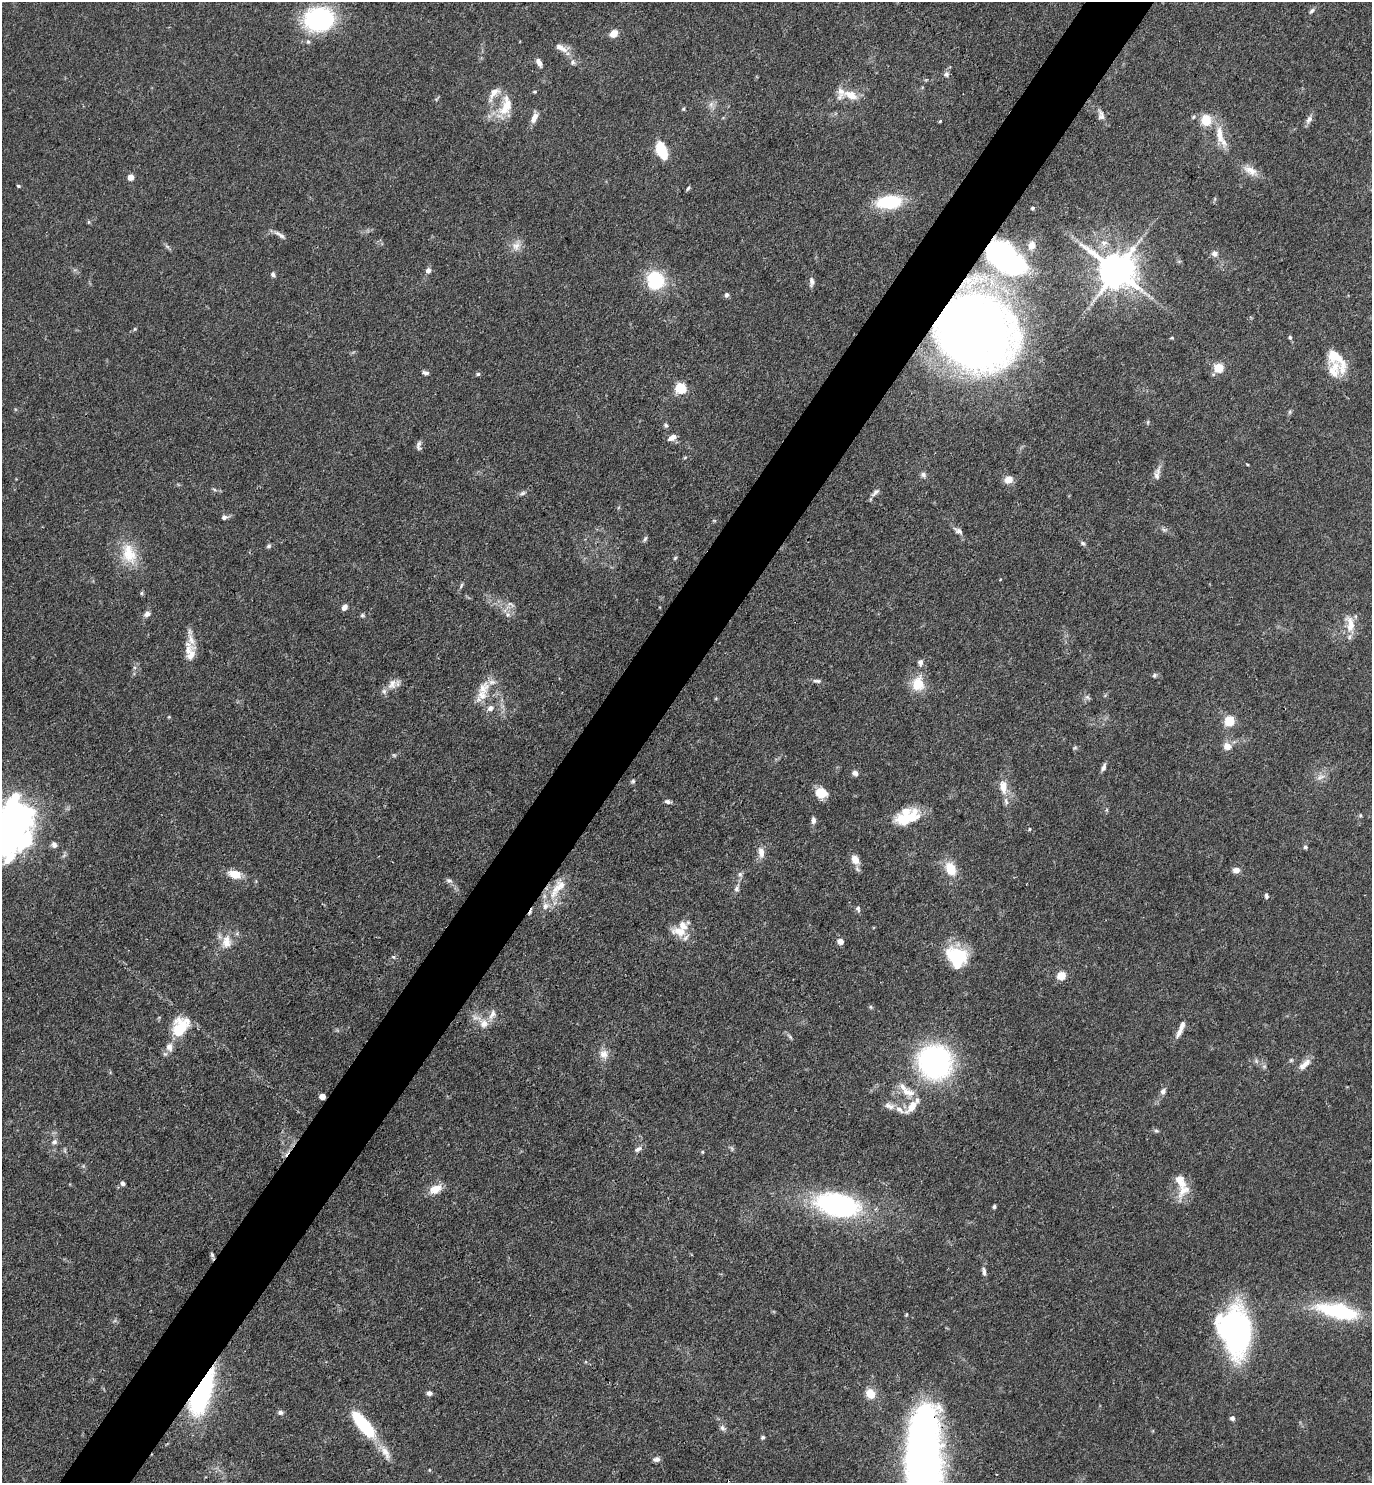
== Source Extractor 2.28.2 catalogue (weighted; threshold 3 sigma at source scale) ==
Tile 7 of 4 x 4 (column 3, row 2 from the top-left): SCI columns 2895-4264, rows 2962-4442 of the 5929 x 5923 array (HDU 1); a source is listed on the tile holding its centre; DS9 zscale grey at full resolution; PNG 1374 x 1485 px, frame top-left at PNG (2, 2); no overlay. Shown black and unused: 5% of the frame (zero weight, under 3 of 4 exposures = <1% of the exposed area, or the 3 px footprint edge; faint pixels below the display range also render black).
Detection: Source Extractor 2.28.2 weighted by HDU 2 'WHT'; one run over the whole footprint, this tile lists its part. Background 0.119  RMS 0.0043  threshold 0.0195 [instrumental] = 3 sigma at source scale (4.5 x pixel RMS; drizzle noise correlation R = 1.50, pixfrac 1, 0.05/0.05 arcsec/px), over >= 5 px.
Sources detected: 186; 1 too faint to see at this stretch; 7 inside a brighter object's white glare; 1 cosmic-ray / hot-pixel residue — not listed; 17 inside a brighter listed object's ellipse — not listed separately; the other 160 listed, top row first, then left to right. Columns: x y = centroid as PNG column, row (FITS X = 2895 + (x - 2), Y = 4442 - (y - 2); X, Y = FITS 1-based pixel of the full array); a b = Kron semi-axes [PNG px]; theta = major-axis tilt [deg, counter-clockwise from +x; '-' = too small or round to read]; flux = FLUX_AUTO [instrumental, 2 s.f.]
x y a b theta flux
1312 11 9 5 48 1.1
320 19 25 20 6 64
613 34 7 6 - 5.2
308 42 6 5 - 0.85
561 48 20 8 -31 3.7
539 62 10 6 -58 2.2
573 62 8 6 80 1.3
946 74 7 7 - 1.3
534 92 5 4 - 0.44
493 94 26 10 54 4.8
851 95 20 11 -23 6.6
711 104 7 4 72 1.2
506 106 30 15 74 11
683 109 5 4 - 0.57
1101 115 13 8 -79 2.2
1194 117 6 5 - 0.71
534 118 14 7 66 3.1
1206 120 11 10 - 8.8
1309 120 12 7 56 1.9
940 121 4 3 - 0.43
1220 135 31 10 -80 8
661 149 15 9 -73 14
1250 170 22 11 -30 5
130 177 5 4 - 6
18 186 4 4 - 0.71
688 188 6 4 61 0.69
1215 199 6 3 -74 0.51
889 202 21 10 5 32
1033 208 5 4 - 0.74
88 222 6 4 -90 0.5
280 235 18 5 -34 1.9
1032 245 13 9 76 3.3
167 246 7 4 -20 0.79
516 246 14 11 54 3.8
1215 253 8 8 - 1.9
1003 258 29 19 -44 130
428 270 6 6 - 1.7
1116 271 11 10 - 1300
273 274 6 5 - 1.1
655 280 23 20 -64 21
812 282 13 6 88 1.8
727 295 6 6 - 1
135 329 6 4 88 0.49
977 332 71 62 -28 360
1290 337 6 4 -73 0.81
1172 338 6 3 1 0.45
1337 359 35 15 -53 12
1219 368 5 5 - 24
425 373 9 4 -11 1.2
478 374 5 5 - 0.68
681 388 6 5 - 42
1290 412 7 4 89 0.65
1148 422 6 3 72 0.55
666 425 6 6 - 0.89
670 438 8 8 - 1.9
418 446 13 6 89 1.5
685 457 6 3 20 0.48
1247 464 4 3 - 0.36
923 475 8 7 - 1.4
1157 476 12 8 -83 2.2
1008 480 11 9 11 3.3
214 489 6 4 -20 0.66
875 492 14 6 41 1.8
522 493 10 5 25 1.1
224 517 7 6 - 1.3
714 520 6 3 -19 0.42
1164 530 9 5 1 1.1
958 531 11 7 -30 1.7
645 539 8 4 65 0.88
1083 543 7 5 -36 0.91
269 546 6 5 - 0.86
129 554 32 18 -70 13
675 558 6 4 45 0.54
461 585 10 3 68 0.8
142 593 6 4 88 0.63
511 604 13 5 -34 1.5
344 607 7 5 53 2.4
147 614 8 6 30 1.9
508 614 7 6 - 1.3
362 615 6 5 - 0.75
1350 624 25 11 -80 6.3
188 650 24 10 -88 5.5
920 662 10 7 77 1.5
1154 675 6 6 - 0.87
817 681 12 5 -5 1.3
392 684 17 12 52 4.2
918 684 15 14 - 9.9
483 689 23 16 57 8.6
1087 697 8 6 -27 1.1
490 708 9 8 - 2.1
1230 721 5 5 - 28
1227 746 8 7 - 4.2
1104 767 10 5 68 1.4
855 773 7 6 - 1.6
1320 777 13 7 21 2.4
633 781 6 6 - 0.71
1003 787 19 10 -84 6.1
821 793 14 11 -15 6.6
668 802 8 5 -17 1.3
1360 815 6 3 -72 0.5
908 818 33 14 12 14
813 820 9 6 -88 1.4
4 829 55 50 28 240
1029 829 4 3 - 0.42
54 845 8 7 - 1.5
1305 847 6 5 - 0.87
761 852 15 8 -84 3.4
855 859 10 7 -56 4.9
950 869 18 12 -62 8.8
1236 870 8 7 - 2.5
235 874 13 8 -13 7.3
740 875 7 5 -69 1.1
449 880 9 6 -22 1.2
558 888 37 12 51 11
736 889 9 6 55 1.4
1266 896 7 5 -74 0.94
858 909 8 6 -74 1.2
680 931 24 12 -13 7
840 941 6 5 - 2.9
226 942 19 13 86 6.5
958 954 27 12 -13 19
1061 976 5 5 - 17
871 1007 5 5 - 0.62
484 1023 13 12 - 4.9
180 1027 23 15 60 17
1179 1032 17 6 61 2.7
790 1036 11 4 -45 0.96
604 1054 13 12 - 3.8
935 1062 30 29 - 98
1305 1064 19 8 44 3.4
1264 1066 6 5 - 0.86
1163 1091 8 6 59 1.7
908 1092 24 11 -21 7.4
322 1096 5 4 - 4.7
912 1106 19 8 53 6.2
899 1109 19 7 -31 3.7
1156 1131 8 4 -8 0.75
54 1142 8 6 10 1.4
638 1149 10 6 35 1.6
702 1152 4 4 - 0.47
1180 1181 33 15 -81 7.6
123 1183 6 5 - 1.2
435 1189 17 10 28 5.5
837 1205 33 17 -11 100
994 1207 4 4 - 0.83
212 1255 7 5 -73 0.83
984 1271 12 5 -85 1.5
1338 1311 47 15 -12 38
1238 1332 32 18 -86 150
202 1389 36 13 72 110
429 1393 6 5 - 1.5
870 1394 10 8 -53 7.1
280 1412 7 5 4 1.2
1232 1418 6 6 - 1.2
364 1425 32 10 -50 31
722 1428 8 6 -51 1.4
763 1437 5 5 - 0.74
386 1453 25 9 -64 5
657 1459 9 6 1 1.4
922 1467 80 29 -90 330
Overlapping masked pixels (flux is a lower limit): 5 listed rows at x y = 1003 258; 977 332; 322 1096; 202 1389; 922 1467
Isophote crosses this tile's border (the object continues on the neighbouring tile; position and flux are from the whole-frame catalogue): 2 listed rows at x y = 4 829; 922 1467